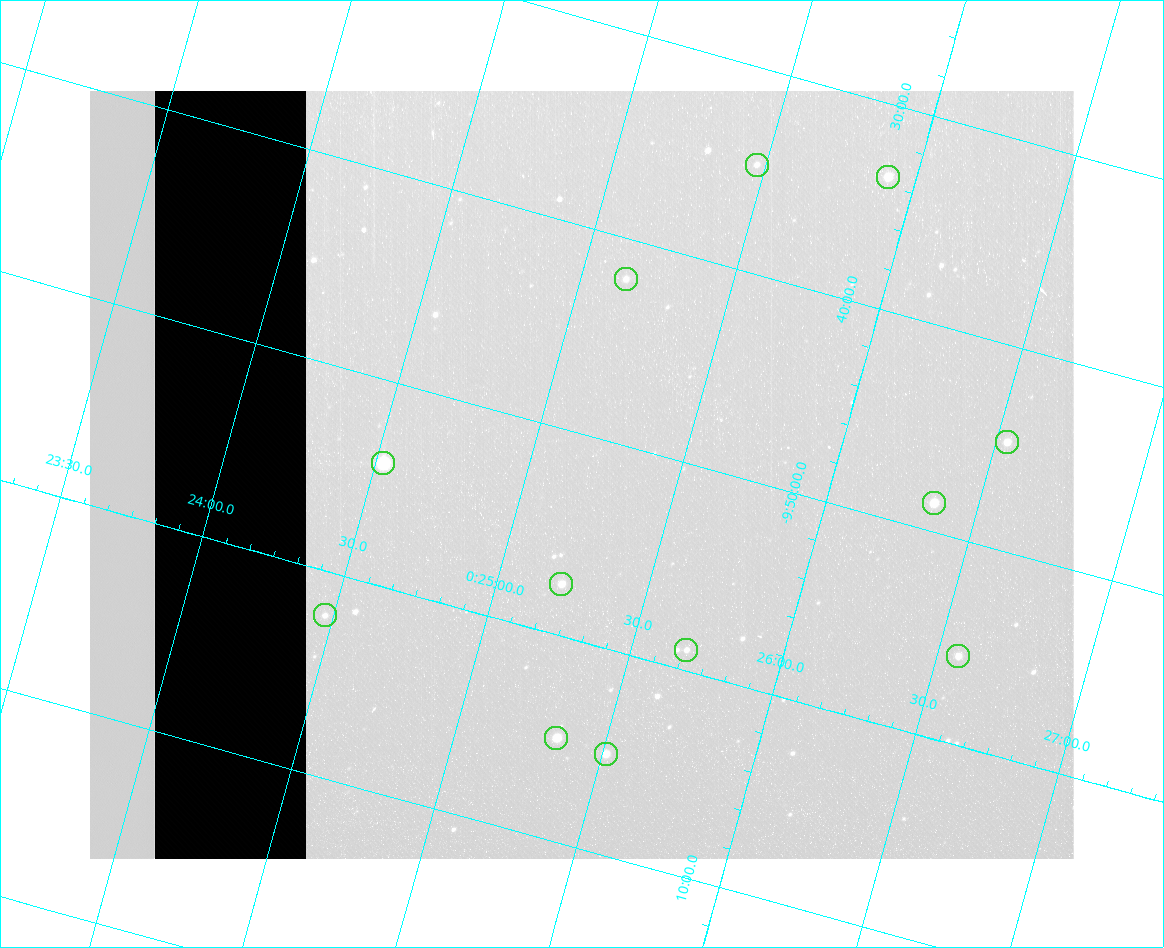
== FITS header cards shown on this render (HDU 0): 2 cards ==
NAXIS1  =                  984 / Size of image - Xaxis
NAXIS2  =                  768 / Size of image - Yaxis

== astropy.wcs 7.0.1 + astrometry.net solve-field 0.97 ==
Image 984 x 768 px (HDU 0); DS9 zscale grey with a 90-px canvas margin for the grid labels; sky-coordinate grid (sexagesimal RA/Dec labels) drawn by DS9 from the SOLVED WCS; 12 Tycho-2 reference stars matched to detected sources circled (green)
Header WCS: none
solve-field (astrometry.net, Tycho-2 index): SOLVED blind (the file carries no WCS)
Solved WCS: RA---TAN-SIP/DEC--TAN-SIP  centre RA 00:25:11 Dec -09:52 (6.30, -9.87 deg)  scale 3 arcsec/px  FOV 49.1' x 38.3'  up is -16 deg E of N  parity flipped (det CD > 0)
(file carries no celestial WCS; the grid is the blind solution)
Tycho-2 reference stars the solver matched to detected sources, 12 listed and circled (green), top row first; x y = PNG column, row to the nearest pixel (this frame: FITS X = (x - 90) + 1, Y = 768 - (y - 91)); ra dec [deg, ICRS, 3 dp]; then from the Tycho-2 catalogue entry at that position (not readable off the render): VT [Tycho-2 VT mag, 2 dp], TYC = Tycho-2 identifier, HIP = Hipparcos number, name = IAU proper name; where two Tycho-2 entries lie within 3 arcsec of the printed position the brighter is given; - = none
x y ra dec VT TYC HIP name
757 165 6.368 -9.579 12.43 5262-608-1 - -
888 177 6.477 -9.559 10.11 5262-1019-1 2042 -
626 279 6.287 -9.700 11.71 5262-944-1 - -
1007 442 6.634 -9.746 10.71 5262-274-1 - -
383 463 6.131 -9.901 10.97 5262-225-1 - -
934 503 6.588 -9.810 10.04 5262-852-1 - -
561 584 6.304 -9.958 10.74 5262-816-1 - -
325 615 6.118 -10.036 11.72 5265-598-1 - -
686 650 6.420 -9.983 12.17 5262-865-1 - -
958 656 6.643 -9.928 10.91 5262-922-1 - -
556 738 6.334 -10.083 10.47 5265-553-1 - -
606 754 6.378 -10.085 10.44 5265-477-1 - -